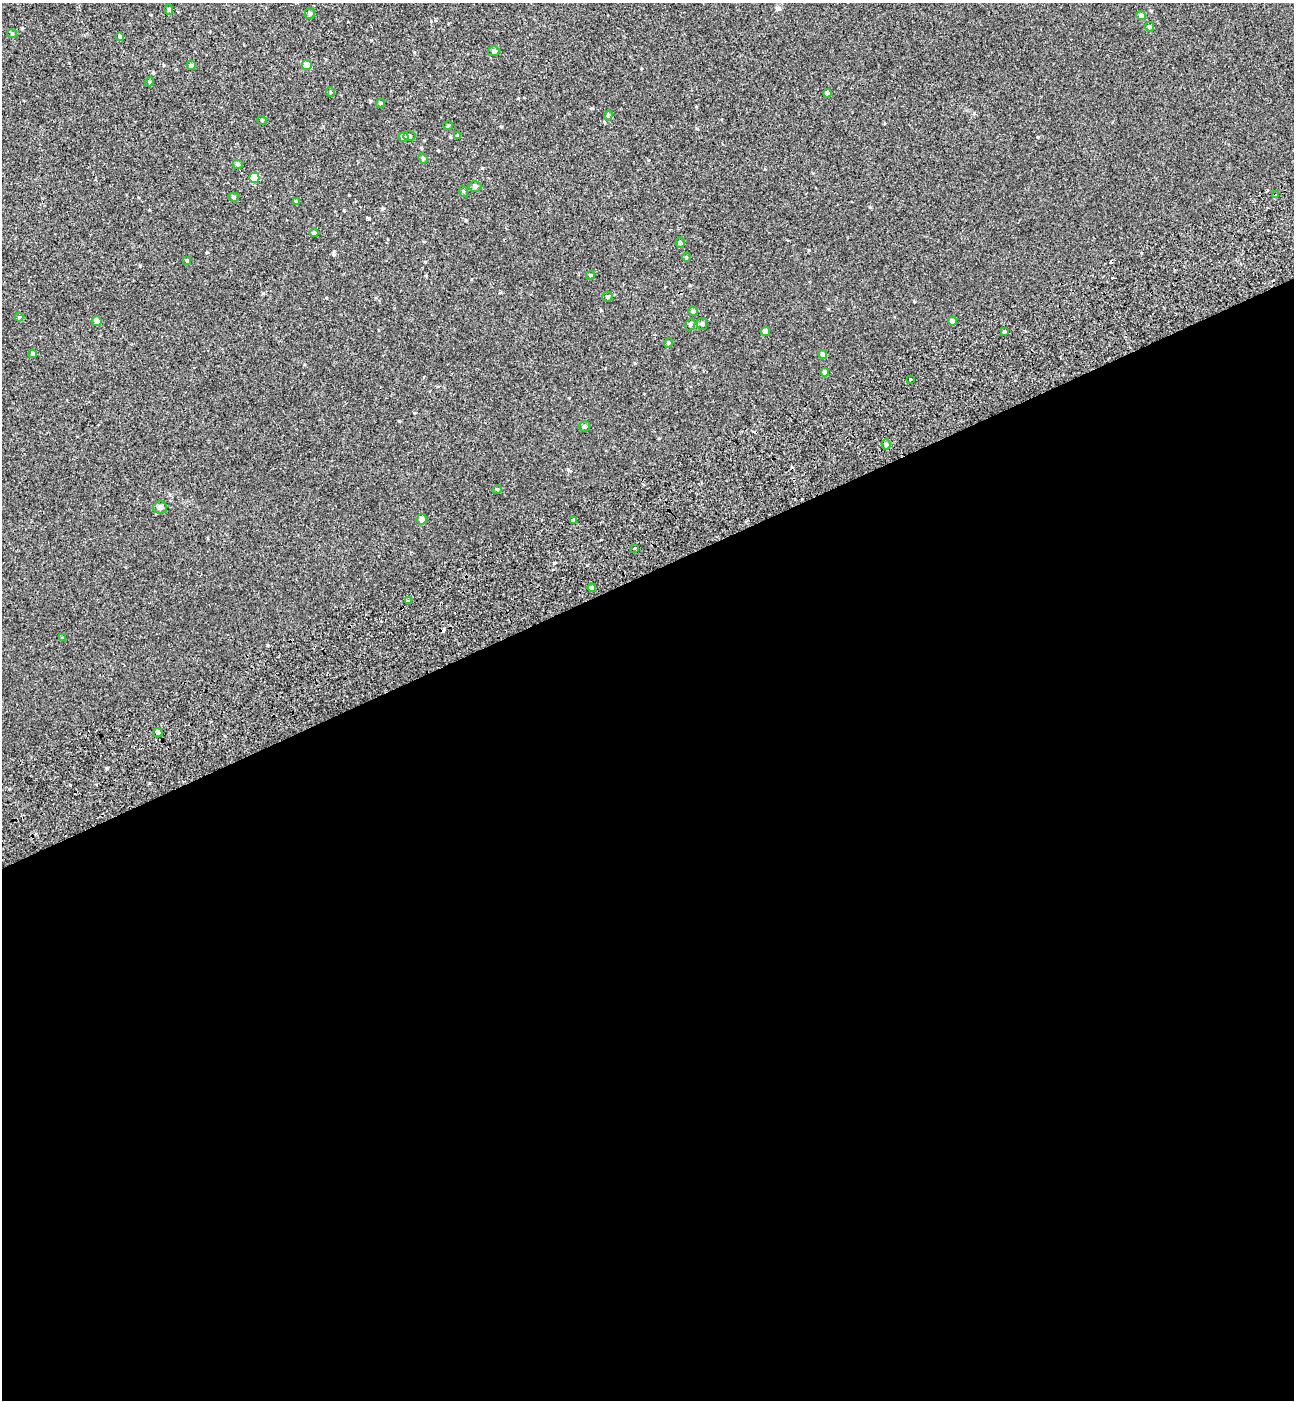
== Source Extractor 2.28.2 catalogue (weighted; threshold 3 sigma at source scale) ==
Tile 15 of 4 x 4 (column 3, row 4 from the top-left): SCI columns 2815-4106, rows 101-1498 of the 5576 x 5797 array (HDU 1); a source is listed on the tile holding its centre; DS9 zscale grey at full resolution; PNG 1296 x 1402 px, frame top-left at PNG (2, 3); each listed source drawn as its Kron ellipse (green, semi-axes under 4 px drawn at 4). Shown black and unused: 59% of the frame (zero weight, under 2 of 3 exposures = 6% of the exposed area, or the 3 px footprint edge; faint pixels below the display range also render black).
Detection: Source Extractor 2.28.2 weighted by HDU 2 'WHT'; one run over the whole footprint, this tile lists its part. Background 5.37e-04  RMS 0.0065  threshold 0.0291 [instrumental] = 3 sigma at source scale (4.5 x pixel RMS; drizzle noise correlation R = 1.50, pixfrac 1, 0.0396/0.0396 arcsec/px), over >= 5 px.
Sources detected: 63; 6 cosmic-ray / hot-pixel residue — neither listed nor drawn; the other 57 listed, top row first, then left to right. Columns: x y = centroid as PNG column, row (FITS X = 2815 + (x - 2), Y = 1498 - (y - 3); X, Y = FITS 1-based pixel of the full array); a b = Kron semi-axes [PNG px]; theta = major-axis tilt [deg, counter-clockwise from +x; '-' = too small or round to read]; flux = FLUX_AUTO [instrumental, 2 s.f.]
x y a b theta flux
169 9 5 4 - 0.81
310 14 5 5 - 1.1
1141 15 5 4 - 2.6
1149 27 5 4 - 1.4
12 34 5 4 - 0.67
120 37 4 4 - 1.1
494 51 5 5 - 1.3
191 65 5 4 - 0.95
307 65 5 5 - 8
149 82 5 4 - 0.57
330 92 5 3 - 0.45
827 93 4 4 - 2
380 103 4 3 - 1
608 115 5 4 - 0.8
262 120 5 3 - 0.5
448 125 5 3 - 0.5
410 136 6 4 -2 1
458 136 4 4 - 0.86
404 137 5 4 - 5
423 158 5 4 - 0.75
237 164 5 5 - 1.3
254 178 5 5 - 20
475 186 6 5 - 1.6
463 191 5 3 - 0.63
1276 195 3 3 - 1.6
233 197 5 4 - 0.94
296 201 4 3 - 0.64
314 233 4 4 - 1.1
680 242 5 4 - 0.85
686 257 4 3 - 0.51
187 261 4 3 - 0.54
590 275 4 3 - 0.62
608 297 5 5 - 1.3
693 311 5 4 - 1.5
19 317 4 4 - 0.52
96 321 5 5 - 3.2
952 321 4 4 - 2
702 324 6 5 - 1.1
690 325 6 5 - 0.92
765 331 4 4 - 3.1
1005 332 3 3 - 1.4
668 343 5 3 - 0.56
33 354 4 4 - 1.1
823 355 4 4 - 2.5
824 372 4 4 - 1.7
910 379 3 3 - 2
584 426 6 5 - 1.4
886 445 5 4 - 1.3
497 489 5 3 - 0.52
160 507 7 6 - 2
422 519 5 5 - 2.9
573 520 4 4 - 3.7
634 548 3 2 - 0.77
592 588 4 4 - 1.3
408 601 4 3 - 1.7
62 638 3 3 - 0.41
158 733 4 4 - 4.3
Overlapping masked pixels (flux is a lower limit): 2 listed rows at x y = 1276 195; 158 733
Unlisted compact peaks at least as high as the median listed source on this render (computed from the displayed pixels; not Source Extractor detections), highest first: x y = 1038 137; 809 250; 107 768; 382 209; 344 210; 482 168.